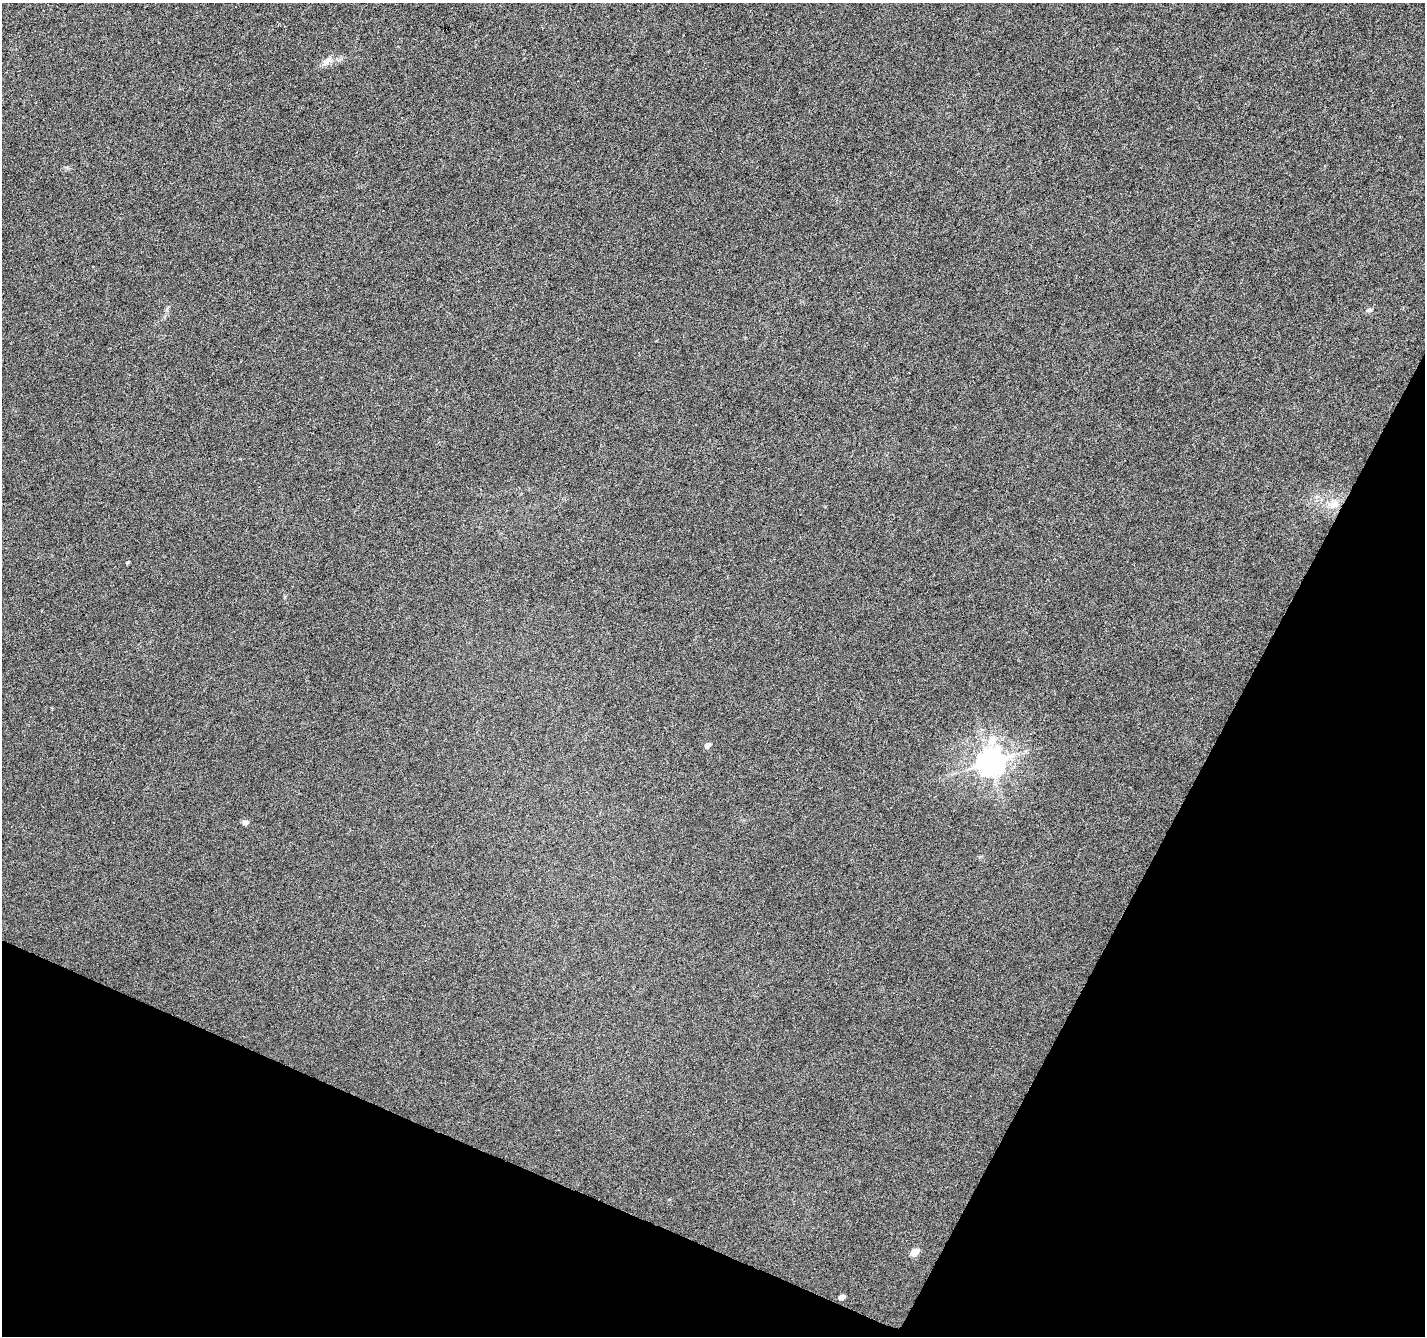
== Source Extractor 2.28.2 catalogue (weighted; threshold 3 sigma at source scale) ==
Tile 15 of 4 x 4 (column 3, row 4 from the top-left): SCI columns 2854-4276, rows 270-1603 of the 5699 x 5809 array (HDU 1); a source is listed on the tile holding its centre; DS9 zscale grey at full resolution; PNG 1427 x 1338 px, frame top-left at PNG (2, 3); no overlay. Shown black and unused: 23% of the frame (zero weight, under 3 of 6 exposures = <1% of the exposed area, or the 3 px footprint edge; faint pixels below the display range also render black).
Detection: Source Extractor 2.28.2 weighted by HDU 2 'WHT'; one run over the whole footprint, this tile lists its part. Background 0.00706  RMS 0.0025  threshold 0.0103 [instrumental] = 3 sigma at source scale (4.09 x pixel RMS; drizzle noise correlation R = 1.36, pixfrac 0.8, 0.0396/0.0396 arcsec/px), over >= 5 px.
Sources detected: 10; all 10 listed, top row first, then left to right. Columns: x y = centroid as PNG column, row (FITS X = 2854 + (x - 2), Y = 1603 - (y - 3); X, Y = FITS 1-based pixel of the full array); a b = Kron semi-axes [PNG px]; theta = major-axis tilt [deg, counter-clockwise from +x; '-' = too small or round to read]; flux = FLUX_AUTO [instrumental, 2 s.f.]
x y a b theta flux
326 61 14 8 26 1.5
1369 310 7 5 11 0.43
1334 504 12 11 - 2.2
128 562 5 3 - 0.21
992 740 15 11 53 2.9
707 745 6 5 - 0.87
990 762 9 8 - 270
245 823 7 6 - 0.76
914 1252 7 5 28 3.9
841 1297 6 4 23 0.95